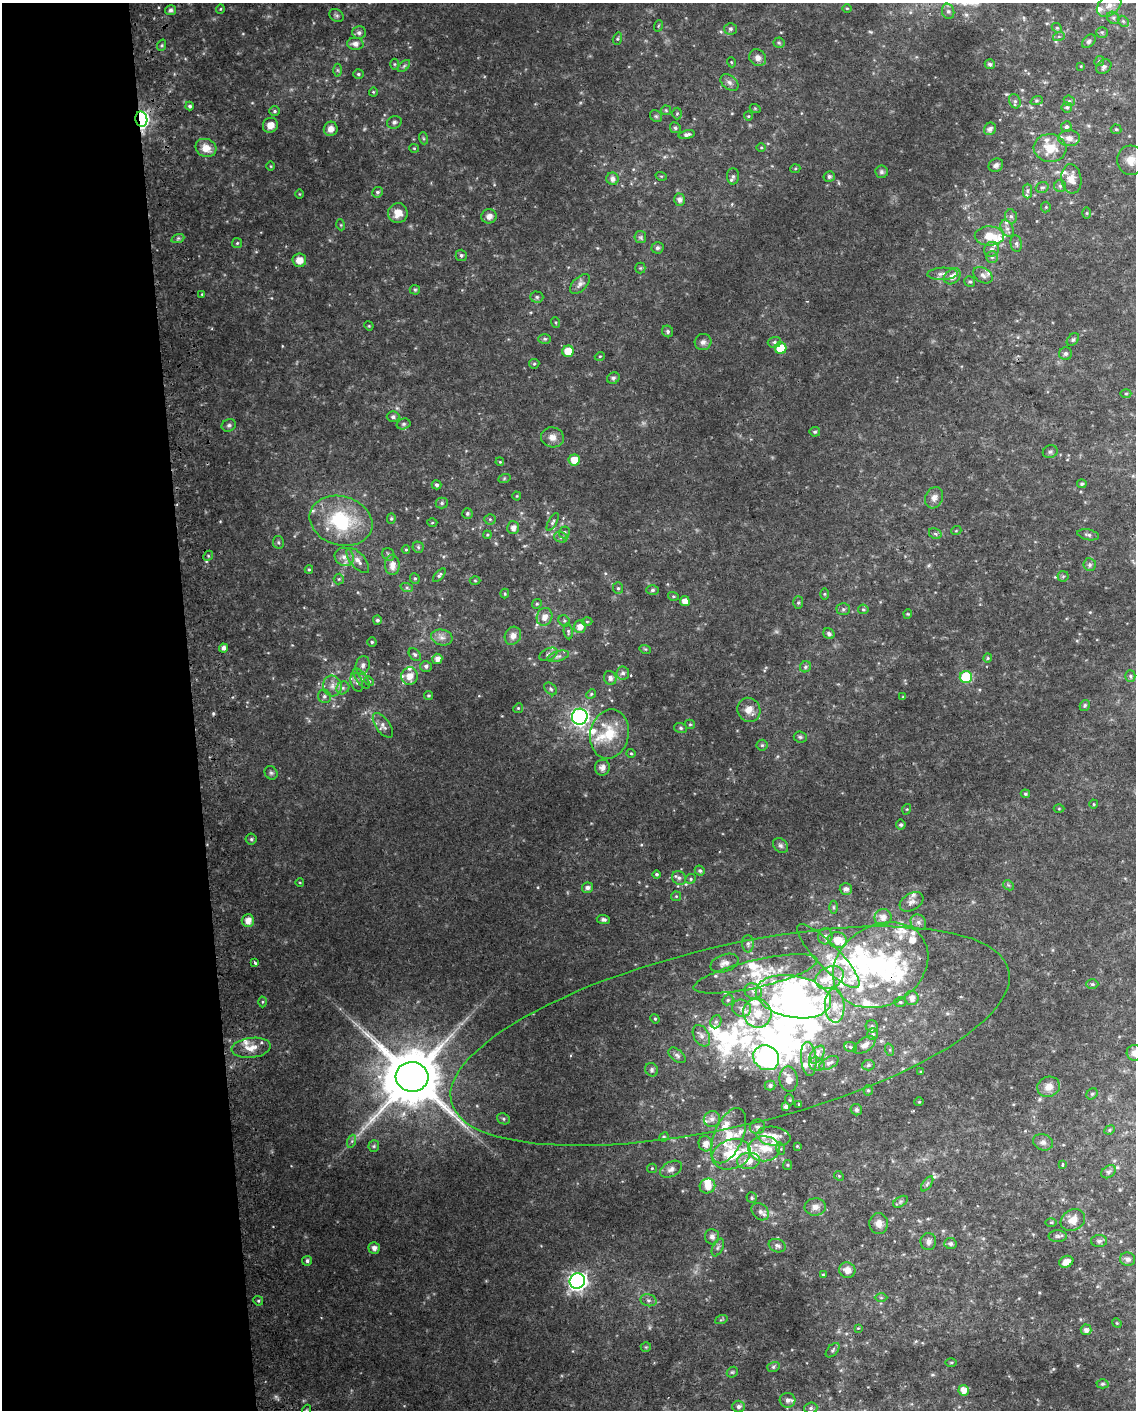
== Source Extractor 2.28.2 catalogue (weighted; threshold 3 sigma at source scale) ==
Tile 5 of 4 x 3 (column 1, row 2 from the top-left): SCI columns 41-1174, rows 1419-2826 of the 4618 x 4284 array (HDU 1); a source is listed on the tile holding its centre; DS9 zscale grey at full resolution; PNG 1138 x 1412 px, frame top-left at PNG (2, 3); each listed source drawn as its Kron ellipse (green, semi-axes under 4 px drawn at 4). Shown black and unused: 17% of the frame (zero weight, under 2 of 3 exposures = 2% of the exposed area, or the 3 px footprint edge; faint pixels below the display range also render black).
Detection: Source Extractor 2.28.2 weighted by HDU 2 'WHT'; one run over the whole footprint, this tile lists its part. Background 0.0735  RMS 0.013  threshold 0.059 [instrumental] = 3 sigma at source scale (4.5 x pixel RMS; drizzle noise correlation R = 1.50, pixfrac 1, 0.0396/0.0396 arcsec/px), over >= 5 px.
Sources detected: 421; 1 too faint to see at this stretch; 7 inside a brighter object's white glare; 2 cosmic-ray / hot-pixel residue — neither listed nor drawn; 61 inside a brighter listed object's ellipse — not listed separately; the other 350 listed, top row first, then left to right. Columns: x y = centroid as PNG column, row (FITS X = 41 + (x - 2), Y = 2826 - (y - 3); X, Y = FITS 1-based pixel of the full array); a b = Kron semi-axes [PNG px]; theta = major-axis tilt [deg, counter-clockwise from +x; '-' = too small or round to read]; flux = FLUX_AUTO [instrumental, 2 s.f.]
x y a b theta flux
1109 5 14 9 39 11
847 8 5 3 - 1.1
220 9 5 3 - 1.1
170 10 6 5 - 2.9
948 11 8 6 -75 3.6
336 16 8 6 -35 3.1
1113 18 7 5 -45 3
1123 21 6 4 -45 2.4
658 26 6 3 71 1.4
1057 28 5 4 - 1.8
731 29 6 6 - 3
1102 32 6 5 - 2.3
359 33 7 6 - 4.3
1059 36 6 4 18 1.9
617 39 6 4 73 2
1089 41 8 5 45 3.3
779 43 5 5 - 1.9
355 44 8 6 -3 7.5
162 45 6 4 72 1.9
758 58 9 7 -47 7.3
1099 61 5 4 - 1.8
731 62 5 3 - 1.2
395 64 5 3 - 1.5
990 64 5 5 - 3.6
404 66 7 4 45 2.5
1081 66 4 4 - 1.1
1104 67 8 6 42 4.2
337 70 6 4 -89 2
358 74 5 4 - 2
729 82 10 7 -39 4.9
373 92 4 4 - 1.4
1015 101 7 5 -70 2.9
1037 101 6 4 19 1.7
1069 101 6 5 - 2.1
190 106 4 4 - 2.9
1067 107 5 5 - 2.5
755 108 5 3 - 1.2
666 110 5 5 - 1.6
275 111 5 5 - 2.2
677 114 6 5 - 1.8
656 116 6 5 - 2.5
748 116 4 4 - 1.4
141 119 8 6 -79 360
394 122 7 6 - 3.4
270 125 8 7 - 10
1066 127 5 5 - 2.9
675 128 6 5 - 2.3
331 129 7 7 - 8.5
990 129 6 6 - 5.5
1116 129 5 5 - 1.7
687 134 8 4 13 4.4
423 138 6 4 -71 1.8
1069 138 11 8 -2 7.9
206 148 11 9 -22 16
414 148 5 4 - 1.4
761 148 5 3 - 1.3
1050 148 16 14 -6 26
1131 160 14 14 - 16
996 165 8 6 36 4.3
271 166 5 3 - 1.1
795 169 5 3 - 1.4
881 172 6 6 - 2.8
661 176 6 3 -17 1.4
733 176 8 6 89 3.7
829 176 5 5 - 3.4
613 179 6 6 - 6.5
1071 179 15 10 -83 13
1060 186 6 6 - 2.4
1042 187 6 5 - 2.7
1027 191 7 4 90 3.3
377 192 5 5 - 2.8
299 194 5 3 - 1
680 200 6 5 - 5.4
1046 207 5 5 - 1.7
398 213 10 10 - 15
1087 213 5 4 - 1.3
489 216 8 7 - 7.8
1011 216 7 5 -72 3.6
341 225 5 3 - 1.3
1007 229 9 6 -62 4.9
989 236 14 9 -1 22
640 237 6 6 - 3
178 238 7 4 19 2.4
237 243 5 5 - 1.8
1016 244 8 5 -80 3.2
657 248 6 6 - 2.8
991 249 8 7 - 4.8
461 255 6 5 - 2.8
992 257 6 6 - 2.9
299 260 7 6 - 12
640 268 5 5 - 1.6
942 274 15 6 2 7.5
983 275 10 7 -33 4.7
952 276 9 7 41 9.5
970 282 5 5 - 2.4
580 284 12 7 45 6.2
415 290 5 5 - 1.9
202 294 4 4 - 1.1
537 297 6 5 - 2.4
555 322 5 3 - 1.3
369 326 5 3 - 1.3
667 331 6 5 - 3
545 339 6 5 - 2.4
1073 340 7 5 48 2.5
703 342 8 8 - 5.2
774 342 6 5 - 2.9
781 348 6 6 - 32
568 351 6 5 - 24
1066 354 6 6 - 3.2
600 356 5 3 - 1.4
534 364 5 5 - 1.9
613 378 6 5 - 2.9
1126 394 5 3 - 1.5
393 417 6 5 - 3.1
403 424 7 5 15 2.5
229 425 7 6 - 3
815 432 5 4 - 2.3
552 437 11 10 - 9.2
1050 452 7 6 - 3.2
574 460 5 5 - 20
500 462 4 3 - 1.2
504 479 6 4 20 1.8
1082 484 5 4 - 2.3
437 485 5 4 - 2.9
517 496 4 4 - 1.2
934 498 11 8 65 7.6
442 503 6 5 - 2.4
467 513 5 5 - 2.2
391 519 5 4 - 2
490 519 5 5 - 1.8
341 521 32 24 -17 98
553 522 10 4 61 2.6
432 523 5 3 - 1.3
513 528 6 6 - 7
956 531 5 3 - 1.1
564 532 6 5 - 2.7
935 534 7 5 -29 2.9
487 535 4 3 - 1.2
1088 535 11 5 -12 3.5
561 537 7 5 -19 3.1
278 542 6 5 - 2.2
418 547 5 5 - 2.2
406 550 4 4 - 1.4
388 554 7 5 -46 2.6
208 556 5 4 - 2.2
344 557 10 9 - 7.7
358 560 15 7 -50 9.3
392 565 10 7 -86 10
1090 565 6 6 - 3.1
309 570 4 4 - 1.6
439 575 8 4 48 2.5
1063 576 5 5 - 2.1
415 578 5 4 - 2
339 579 5 5 - 1.8
475 581 5 3 - 1.2
407 588 6 4 -19 2.1
618 588 6 5 - 2.4
652 590 6 5 - 2.6
505 594 5 4 - 1.8
824 594 5 4 - 1.5
673 596 5 3 - 1.5
685 601 5 5 - 12
798 603 6 5 - 2
537 604 5 4 - 1.7
843 609 7 5 1 2.7
863 609 5 4 - 2
908 614 4 4 - 1.5
544 617 9 7 71 10
377 620 4 4 - 3.3
564 621 6 5 - 2.2
587 622 5 3 - 1.3
580 626 6 6 - 9.4
568 631 8 4 -83 2.3
829 634 6 5 - 3.5
513 636 9 8 - 7.2
442 637 11 8 -12 7.2
372 642 4 4 - 2
224 648 4 4 - 5.6
645 649 6 3 -16 1.6
415 654 7 5 -49 2.7
548 654 10 5 27 3.7
558 656 11 5 16 4
988 658 4 4 - 1.5
437 659 5 5 - 8.3
363 665 9 7 76 5.1
426 666 6 5 - 3.4
805 667 6 5 - 2.7
623 673 7 6 - 4.1
410 676 9 8 - 13
1130 676 5 5 - 2.3
966 677 6 6 - 76
362 678 12 5 -53 4.6
610 678 7 6 - 4.7
369 681 5 4 - 1.5
357 682 10 5 -72 4.4
332 686 10 9 - 9.4
343 688 7 6 - 3.7
551 689 7 5 -42 2.9
591 694 5 4 - 1.6
428 695 4 4 - 1.7
324 696 7 6 - 3.4
903 697 4 4 - 1.2
1085 705 6 4 59 2.1
518 708 5 4 - 1.6
749 710 12 11 - 13
580 717 8 8 - 410
690 724 5 4 - 1.8
383 725 14 7 -54 6.5
681 728 6 5 - 2.4
609 734 25 19 77 41
800 737 6 5 - 2.3
762 745 5 5 - 2.1
631 753 4 4 - 1.4
602 768 8 7 - 6.6
271 773 7 6 - 2.8
1025 794 5 3 - 1.8
1094 804 4 4 - 1.3
907 809 5 3 - 1.2
1059 809 5 3 - 1.1
901 825 5 5 - 2.6
251 839 5 5 - 2.3
780 845 8 6 -44 3.9
700 871 5 4 - 2.6
657 874 4 4 - 2.1
679 878 7 6 - 4
691 879 5 4 - 2.1
300 883 4 3 - 0.99
1008 885 6 4 -45 2
588 888 6 5 - 5.1
846 889 6 6 - 5.5
676 896 5 5 - 1.7
911 902 13 8 31 6.7
833 907 6 4 -90 1.8
883 917 8 8 - 9.9
603 919 6 4 -6 3.6
248 921 6 6 - 11
918 922 8 7 - 5.1
825 936 8 7 - 5.4
837 940 9 7 -6 19
748 944 9 6 -90 3.9
828 956 43 11 -46 33
255 963 3 3 - 5.1
725 963 15 8 19 8.4
881 965 50 39 31 210
756 974 63 14 13 47
830 977 15 10 26 18
1092 984 6 5 - 2.1
753 991 9 7 -27 6.3
793 997 38 21 -11 230
912 998 7 6 - 7.9
728 1000 6 5 - 2
262 1002 5 3 - 1.4
900 1002 6 5 - 1.9
835 1006 17 10 -86 17
742 1008 9 8 - 7.9
757 1013 14 14 - 29
655 1019 5 4 - 1.5
716 1022 7 5 68 2.9
872 1026 6 6 - 2.8
873 1034 6 5 - 2.4
701 1036 11 7 -61 6.8
730 1036 286 90 13 660
865 1045 12 6 32 8
851 1047 6 5 - 2.1
251 1048 20 10 7 17
890 1050 6 4 -72 2.1
1135 1053 8 8 - 8
677 1055 10 6 -38 4.1
817 1055 10 6 52 6.4
766 1058 13 12 - 240
809 1059 17 7 -85 11
829 1063 10 5 28 4.6
817 1064 8 6 -18 4.5
868 1065 6 5 - 2.5
652 1070 7 6 - 2.8
921 1072 4 3 - 1.2
412 1077 16 15 - 11000
789 1079 12 9 -82 9
770 1085 5 5 - 2.9
1049 1087 11 10 - 11
868 1090 5 4 - 1.8
1092 1094 6 5 - 2.1
790 1100 5 3 - 1.2
919 1102 4 4 - 1.3
799 1104 4 3 - 1.2
786 1107 4 4 - 4.5
856 1110 6 5 - 2.9
503 1119 6 5 - 2.5
712 1119 8 8 - 7.2
757 1127 8 7 - 4.2
1110 1130 5 4 - 2
729 1136 29 14 67 37
774 1136 17 9 -9 17
664 1137 5 4 - 1.5
352 1141 7 4 72 2.6
1043 1142 10 8 -21 5.4
706 1144 8 7 - 9.9
374 1146 6 5 - 2.3
797 1146 4 4 - 1.3
764 1149 16 12 -1 24
781 1149 6 4 -72 2
731 1154 20 14 19 50
749 1161 11 8 4 14
787 1165 5 4 - 1.6
1063 1165 3 3 - 3
652 1168 5 4 - 1.4
671 1169 12 7 28 6
1108 1172 8 5 37 3.5
839 1176 5 4 - 1.6
927 1184 9 4 54 2.7
707 1186 8 7 - 12
752 1198 5 5 - 2.2
900 1202 8 5 32 2.8
815 1207 10 8 3 7.2
760 1212 10 7 -45 5.5
1073 1220 13 10 30 13
1051 1222 6 4 1 1.4
879 1224 10 9 - 8.7
1058 1236 9 6 0 3.5
712 1237 8 7 - 6.5
1099 1241 8 6 2 3.1
928 1242 8 8 - 5.2
950 1244 6 5 - 3.7
777 1246 8 6 -19 3.8
718 1247 9 5 63 3.7
374 1248 6 5 - 5.4
1128 1259 7 7 - 4.7
307 1261 5 5 - 3.5
1066 1262 7 5 21 9.9
847 1270 8 7 - 9.4
823 1275 3 3 - 1.3
577 1281 8 7 - 590
881 1298 6 4 -1 1.8
648 1300 8 6 -15 3.8
258 1301 5 4 - 1.9
721 1320 6 4 19 1.6
1117 1323 5 4 - 1.3
858 1328 4 4 - 1.2
1086 1330 5 5 - 5.4
646 1347 5 5 - 1.7
833 1350 8 5 48 2.6
951 1362 6 4 1 1.5
773 1367 6 5 - 2.4
732 1372 6 5 - 2
1103 1384 6 4 1 2.4
964 1390 5 5 - 11
787 1400 8 7 - 5.9
738 1406 6 6 - 4.3
811 1408 6 5 - 3.1
307 1410 5 3 - 1.3
Overlapping masked pixels (flux is a lower limit): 2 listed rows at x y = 141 119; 881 965
Isophote crosses this tile's border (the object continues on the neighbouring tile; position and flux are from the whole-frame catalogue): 2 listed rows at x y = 1135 1053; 307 1410